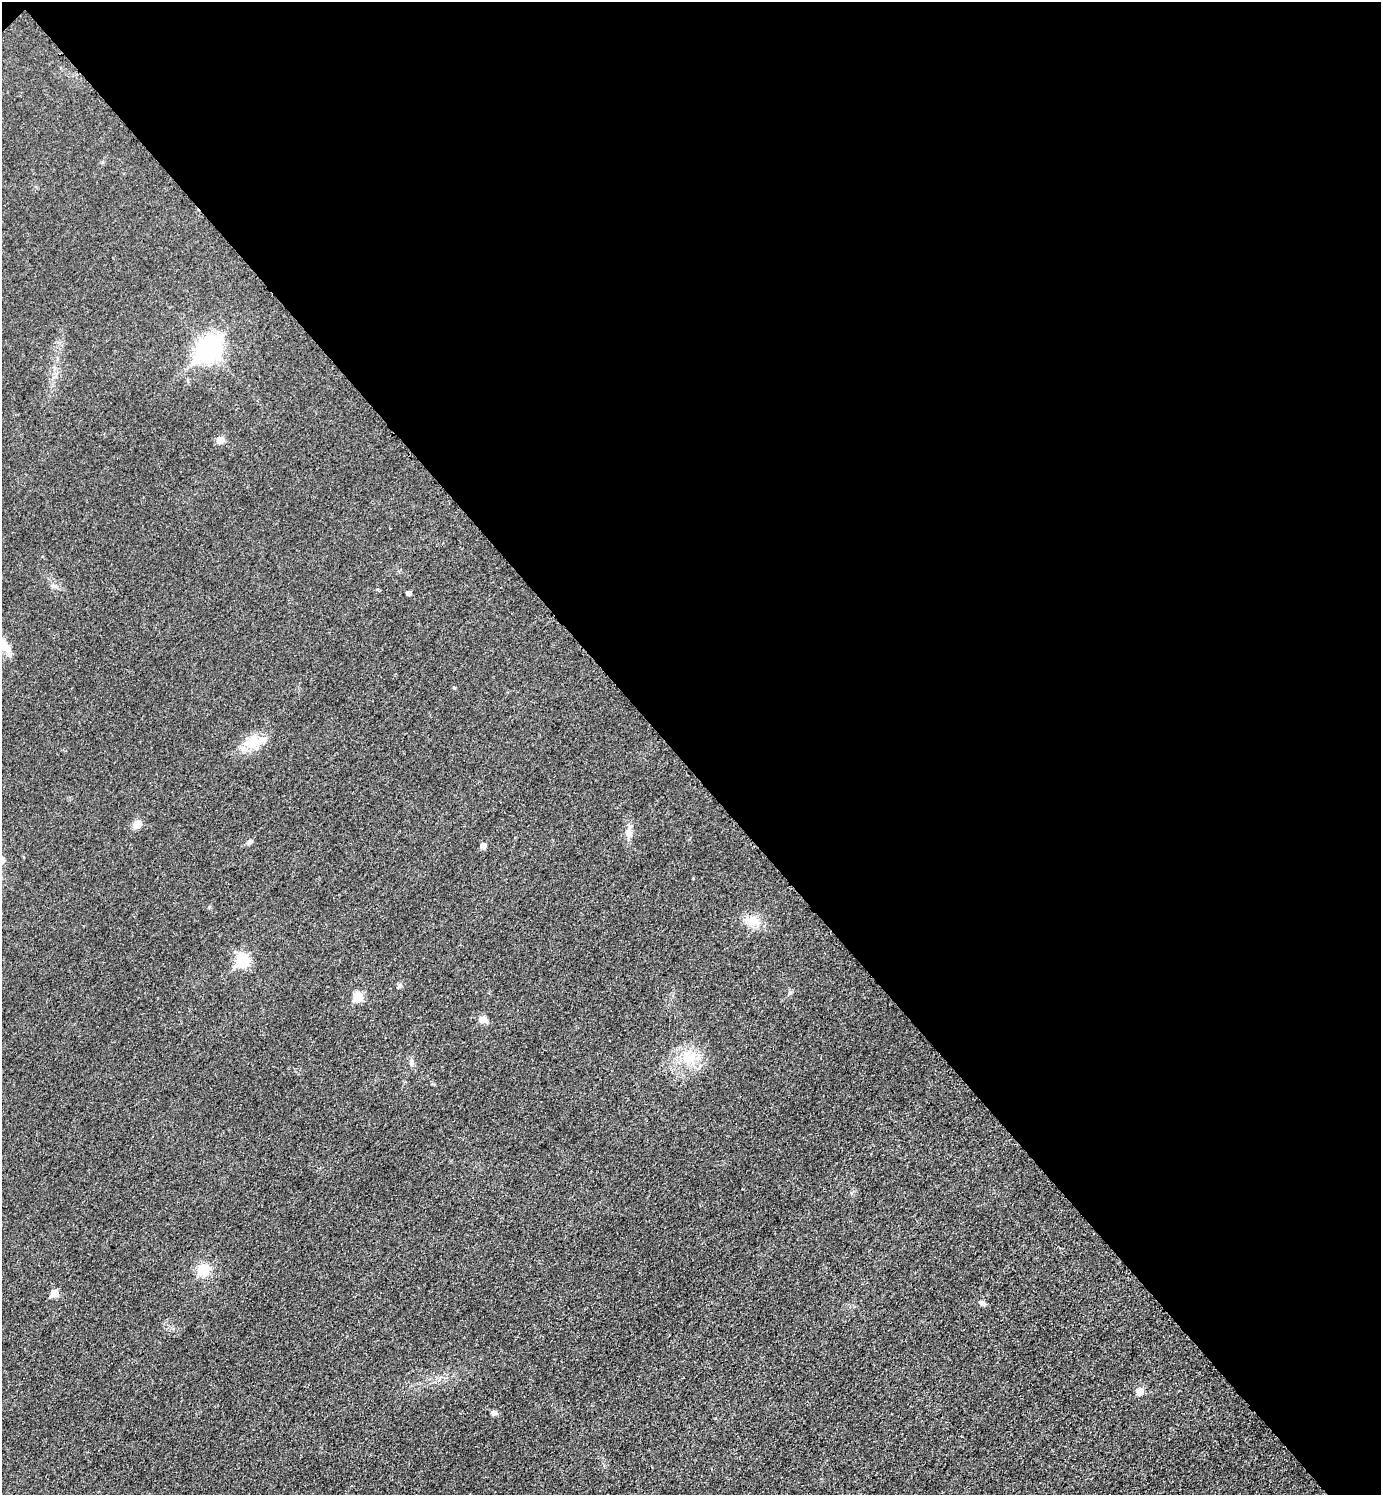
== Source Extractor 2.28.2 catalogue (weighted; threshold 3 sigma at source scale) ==
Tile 3 of 4 x 4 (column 3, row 1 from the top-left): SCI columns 3072-4450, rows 4488-5980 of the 5995 x 5997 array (HDU 1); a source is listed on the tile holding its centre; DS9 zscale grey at full resolution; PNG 1383 x 1497 px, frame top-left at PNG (2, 2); no overlay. Shown black and unused: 51% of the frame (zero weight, under 3 of 4 exposures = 1% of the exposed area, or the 3 px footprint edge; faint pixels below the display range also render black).
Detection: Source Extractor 2.28.2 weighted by HDU 2 'WHT'; one run over the whole footprint, this tile lists its part. Background 0.0342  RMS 0.006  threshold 0.0268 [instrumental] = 3 sigma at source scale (4.5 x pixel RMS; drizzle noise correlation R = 1.50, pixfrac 1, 0.05/0.05 arcsec/px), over >= 5 px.
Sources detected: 22; all 22 listed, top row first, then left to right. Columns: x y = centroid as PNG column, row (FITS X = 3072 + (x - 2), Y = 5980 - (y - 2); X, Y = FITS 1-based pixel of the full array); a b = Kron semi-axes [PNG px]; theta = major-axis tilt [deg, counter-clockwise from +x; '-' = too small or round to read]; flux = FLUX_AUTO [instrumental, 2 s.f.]
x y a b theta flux
209 349 11 8 42 410
220 440 6 6 - 7.3
408 593 4 4 - 2.1
6 648 23 10 -56 7.2
454 688 4 4 - 0.65
252 742 23 17 37 12
137 824 6 5 - 13
629 833 15 8 -73 4.1
249 842 8 5 27 1.4
483 846 5 5 - 4.5
753 921 17 12 -6 7.9
242 961 7 6 - 57
399 986 8 5 38 1.2
358 997 6 6 - 21
483 1020 10 8 -10 3.5
689 1057 17 14 23 15
411 1062 11 5 -87 1.8
204 1270 12 12 - 12
54 1293 5 5 - 9.5
982 1303 7 6 - 1.8
1140 1391 6 6 - 7.2
494 1413 7 7 - 1.5
Unlisted compact peaks at least as high as the median listed source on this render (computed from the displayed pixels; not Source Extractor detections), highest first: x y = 377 589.